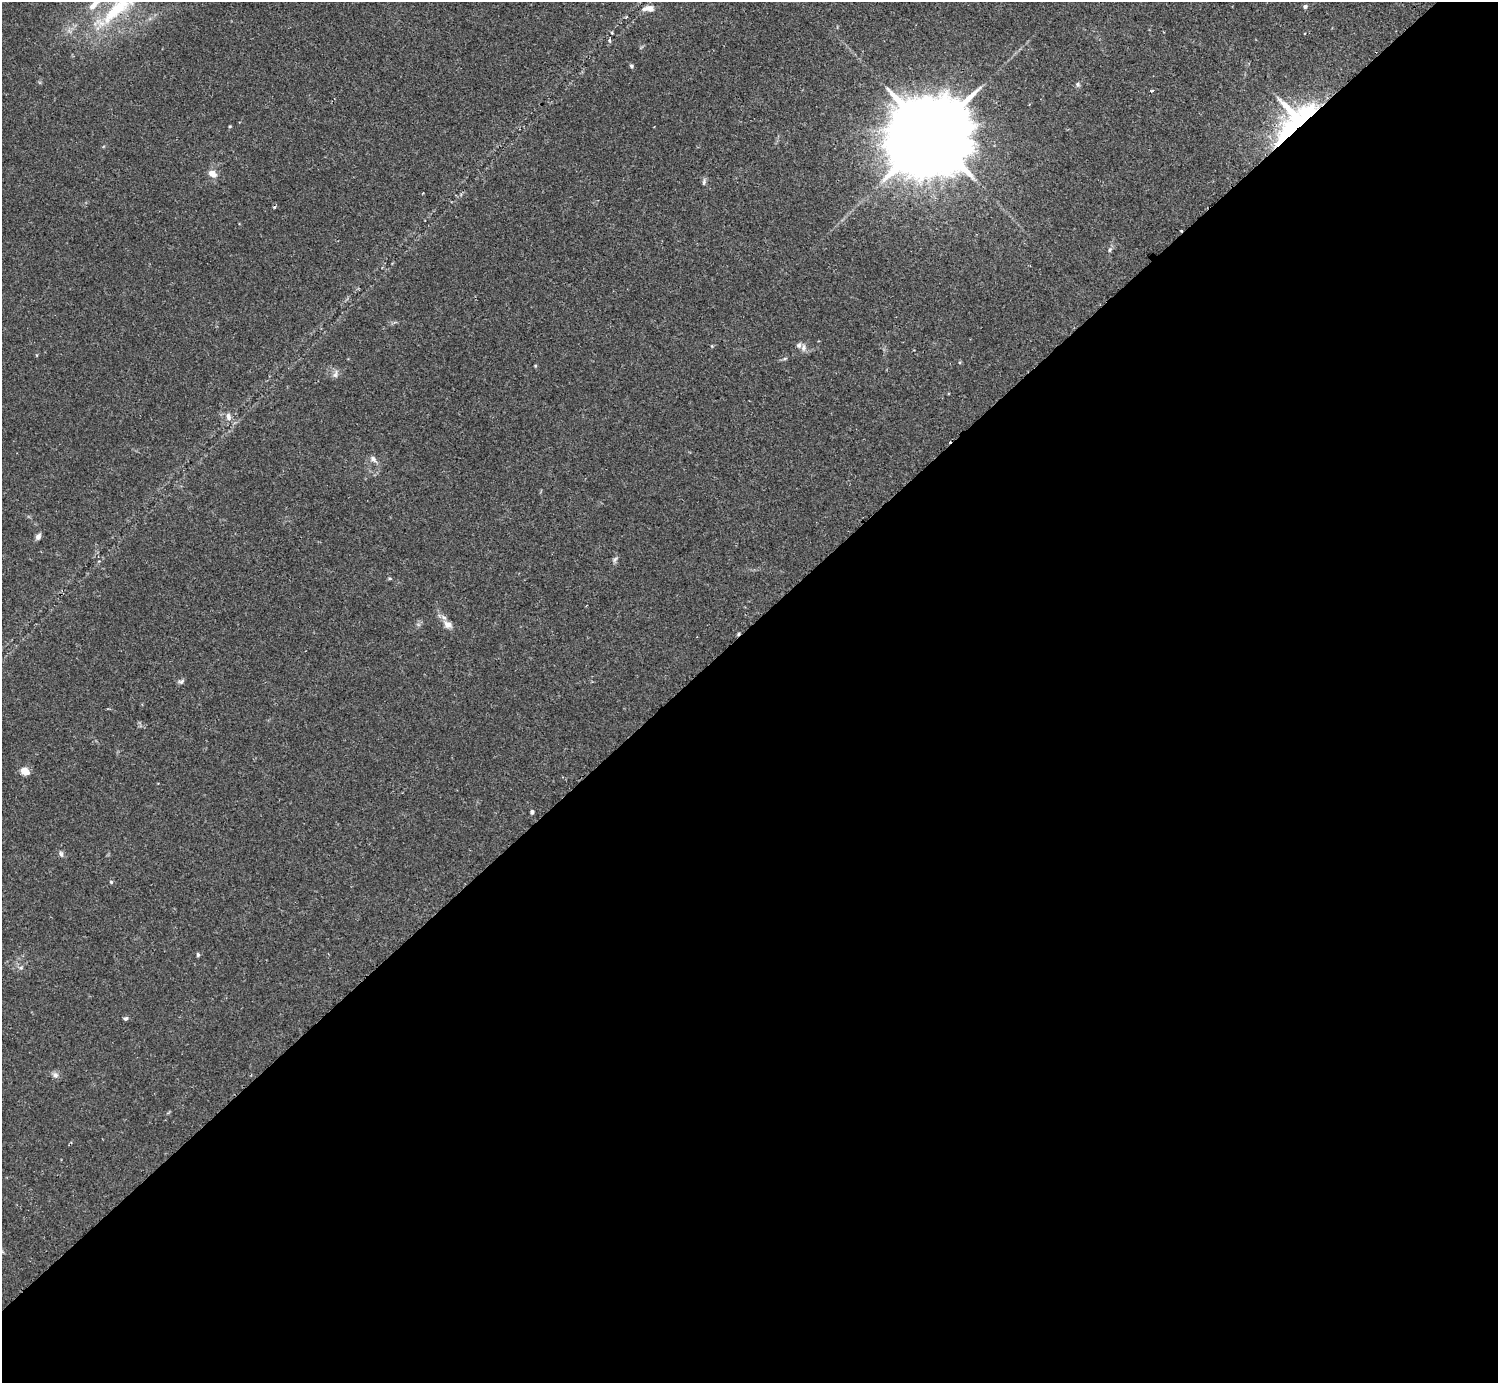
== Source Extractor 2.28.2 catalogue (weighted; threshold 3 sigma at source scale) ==
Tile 15 of 4 x 4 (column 3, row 4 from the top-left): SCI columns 3037-4532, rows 202-1582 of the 6071 x 6068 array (HDU 1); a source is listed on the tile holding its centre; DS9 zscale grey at full resolution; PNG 1500 x 1385 px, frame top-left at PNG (2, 2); no overlay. Shown black and unused: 55% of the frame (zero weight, under 2 of 3 exposures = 3% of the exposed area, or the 3 px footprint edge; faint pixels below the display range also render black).
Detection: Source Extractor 2.28.2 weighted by HDU 2 'WHT'; one run over the whole footprint, this tile lists its part. Background 0.0574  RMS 0.0053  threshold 0.0239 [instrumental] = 3 sigma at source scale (4.5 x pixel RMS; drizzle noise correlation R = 1.50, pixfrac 1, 0.05/0.05 arcsec/px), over >= 5 px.
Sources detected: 37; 1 inside a brighter object's white glare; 3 cosmic-ray / hot-pixel residue — not listed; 1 inside a brighter listed object's ellipse — not listed separately; the other 32 listed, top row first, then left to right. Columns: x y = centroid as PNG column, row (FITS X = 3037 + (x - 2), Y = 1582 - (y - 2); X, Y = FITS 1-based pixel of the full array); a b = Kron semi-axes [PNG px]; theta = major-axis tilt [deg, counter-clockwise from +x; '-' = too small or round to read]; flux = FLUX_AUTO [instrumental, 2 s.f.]
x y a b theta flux
94 5 20 8 41 5.3
1305 6 5 5 - 1
649 8 13 7 3 4.2
116 10 62 18 40 38
609 40 6 4 -90 0.9
631 66 6 4 -25 0.74
1078 84 6 5 - 1
1152 91 4 3 - 0.94
1307 116 105 18 40 53
230 126 5 3 - 0.43
930 135 30 18 40 10000
212 173 6 5 - 6.1
704 182 9 5 80 1.2
423 193 2 2 - 0.29
1110 250 7 4 70 0.97
803 348 11 6 85 2.1
785 359 7 3 9 0.75
335 374 11 6 68 1.9
228 416 11 7 -78 2.4
373 459 10 6 -56 1.8
38 536 9 6 57 1.7
615 559 9 4 54 1.1
448 624 12 9 -36 3.5
181 682 8 6 24 1.2
25 771 9 7 -32 4.9
532 812 5 4 - 1.1
61 854 9 5 -74 1.2
111 882 5 4 - 0.57
198 955 5 4 - 0.76
21 968 6 4 1 0.79
125 1018 6 4 12 1
55 1075 8 8 - 1.8
Overlapping masked pixels (flux is a lower limit): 1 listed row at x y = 1307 116
Isophote crosses this tile's border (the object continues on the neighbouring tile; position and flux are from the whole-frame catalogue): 2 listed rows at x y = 94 5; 116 10